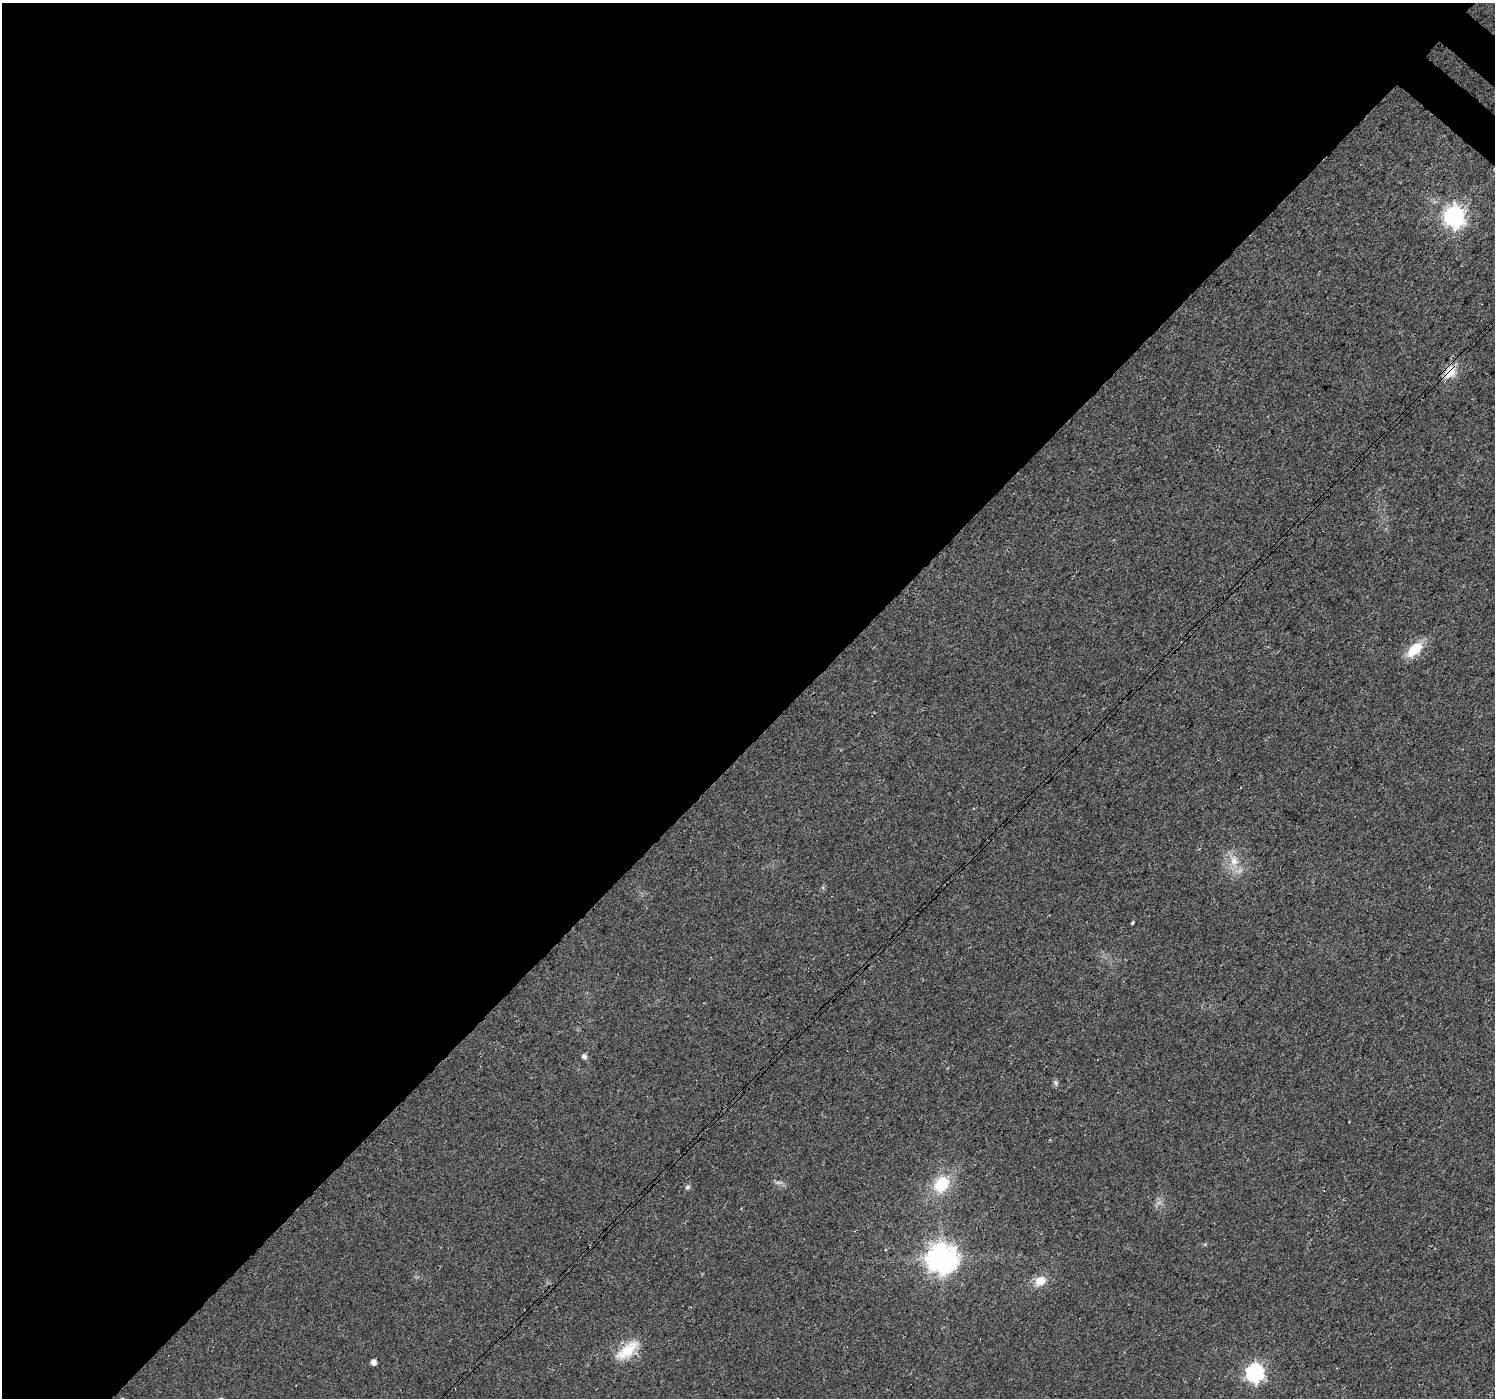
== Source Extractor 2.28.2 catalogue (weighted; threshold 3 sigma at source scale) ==
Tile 5 of 4 x 4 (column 1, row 2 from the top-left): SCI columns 41-1533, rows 3002-4397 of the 6058 x 6067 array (HDU 1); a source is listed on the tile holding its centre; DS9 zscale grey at full resolution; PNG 1497 x 1400 px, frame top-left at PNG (2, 3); no overlay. Shown black and unused: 53% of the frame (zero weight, under 3 of 4 exposures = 5% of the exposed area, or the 3 px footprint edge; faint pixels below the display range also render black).
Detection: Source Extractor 2.28.2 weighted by HDU 2 'WHT'; one run over the whole footprint, this tile lists its part. Background 0.0252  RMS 0.0069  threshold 0.0311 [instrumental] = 3 sigma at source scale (4.5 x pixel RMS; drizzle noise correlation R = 1.50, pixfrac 1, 0.0396/0.0396 arcsec/px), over >= 5 px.
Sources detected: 14; all 14 listed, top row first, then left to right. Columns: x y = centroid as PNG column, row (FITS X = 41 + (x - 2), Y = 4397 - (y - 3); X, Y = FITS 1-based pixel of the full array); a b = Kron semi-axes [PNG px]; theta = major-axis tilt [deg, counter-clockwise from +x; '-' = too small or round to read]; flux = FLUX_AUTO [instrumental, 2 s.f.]
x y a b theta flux
1454 217 8 7 - 310
1450 372 19 12 54 10
1414 649 20 10 44 17
1234 861 13 10 76 7.7
1132 923 3 3 - 2.7
584 1056 5 5 - 2.2
1056 1083 7 6 - 1.6
942 1184 20 15 53 23
688 1187 7 6 - 1.5
942 1259 9 9 - 920
1040 1281 13 11 27 8.5
627 1350 32 13 40 18
374 1362 4 4 - 4.1
1255 1373 7 7 - 210
Overlapping masked pixels (flux is a lower limit): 2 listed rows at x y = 1450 372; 942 1259